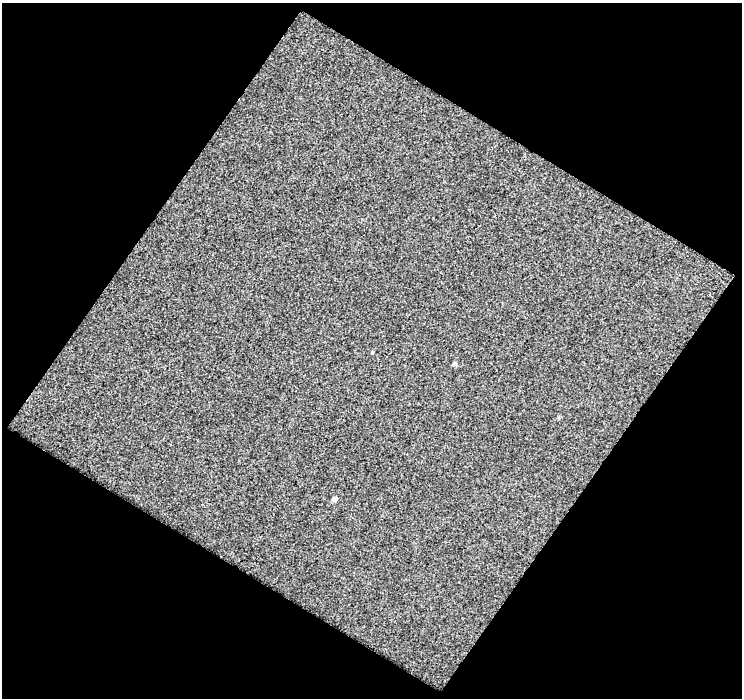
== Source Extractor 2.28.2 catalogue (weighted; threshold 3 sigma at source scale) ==
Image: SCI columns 1-740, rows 27-722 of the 740 x 747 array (HDU 1 of 3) = the unmasked area's bounding box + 8 px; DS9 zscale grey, full resolution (1 PNG px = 1 image px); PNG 744 x 700 px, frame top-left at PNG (2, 3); no overlay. Shown black and unused: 50% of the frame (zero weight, under 2 of 3 exposures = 2% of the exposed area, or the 3 px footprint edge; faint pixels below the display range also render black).
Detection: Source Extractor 2.28.2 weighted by HDU 2 'WHT'. Background 0.0173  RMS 0.016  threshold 0.0699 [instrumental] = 3 sigma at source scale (4.5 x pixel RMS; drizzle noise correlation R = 1.50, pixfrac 1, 0.0396/0.0396 arcsec/px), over >= 5 px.
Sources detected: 3; all 3 listed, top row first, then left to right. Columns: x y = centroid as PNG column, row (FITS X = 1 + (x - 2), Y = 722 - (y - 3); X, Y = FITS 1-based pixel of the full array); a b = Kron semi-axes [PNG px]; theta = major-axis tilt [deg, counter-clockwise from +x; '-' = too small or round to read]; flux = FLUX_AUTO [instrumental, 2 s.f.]
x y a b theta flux
372 352 4 3 - 1.7
454 364 5 5 - 3.3
335 499 4 4 - 7.8